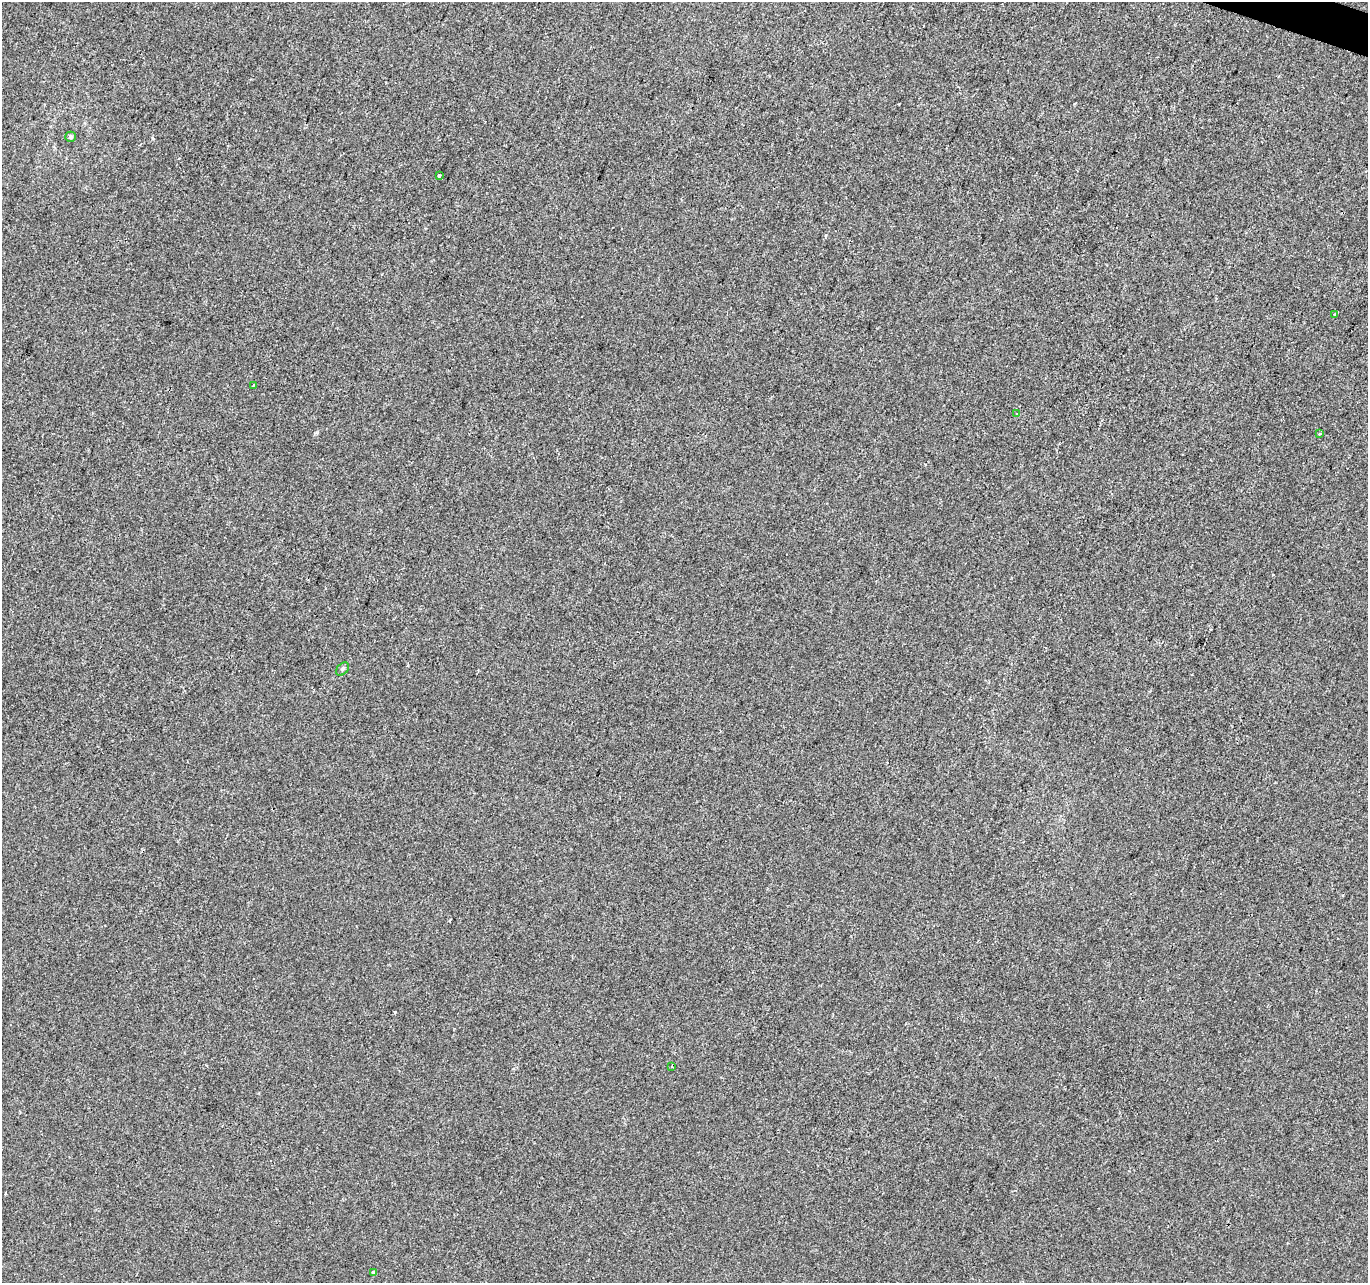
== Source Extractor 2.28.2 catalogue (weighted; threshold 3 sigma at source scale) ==
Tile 10 of 4 x 4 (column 2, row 3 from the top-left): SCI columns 1374-2739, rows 1559-2839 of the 5470 x 5615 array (HDU 1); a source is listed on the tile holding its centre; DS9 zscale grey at full resolution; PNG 1370 x 1285 px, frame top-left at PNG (2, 2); each listed source drawn as its Kron ellipse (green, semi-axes under 4 px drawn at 4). Shown black and unused: <1% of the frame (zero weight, under 2 of 3 exposures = <1% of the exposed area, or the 3 px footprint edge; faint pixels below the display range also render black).
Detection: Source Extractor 2.28.2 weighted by HDU 2 'WHT'; one run over the whole footprint, this tile lists its part. Background 1.71e-04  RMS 0.0042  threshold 0.0189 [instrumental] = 3 sigma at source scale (4.5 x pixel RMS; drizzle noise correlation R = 1.50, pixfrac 1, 0.0396/0.0396 arcsec/px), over >= 5 px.
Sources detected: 10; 1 cosmic-ray / hot-pixel residue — neither listed nor drawn; the other 9 listed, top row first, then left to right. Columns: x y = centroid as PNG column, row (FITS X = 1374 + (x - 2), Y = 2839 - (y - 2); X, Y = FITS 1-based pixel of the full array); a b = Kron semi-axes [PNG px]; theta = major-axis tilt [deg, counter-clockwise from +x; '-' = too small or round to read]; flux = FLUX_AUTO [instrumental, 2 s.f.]
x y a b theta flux
70 137 5 5 - 0.99
439 175 4 3 - 4.5
1335 314 3 3 - 0.59
253 385 3 2 - 0.43
1016 413 3 2 - 0.32
1320 434 3 3 - 1.5
343 669 7 5 52 0.89
672 1067 3 2 - 0.42
373 1272 3 3 - 0.92